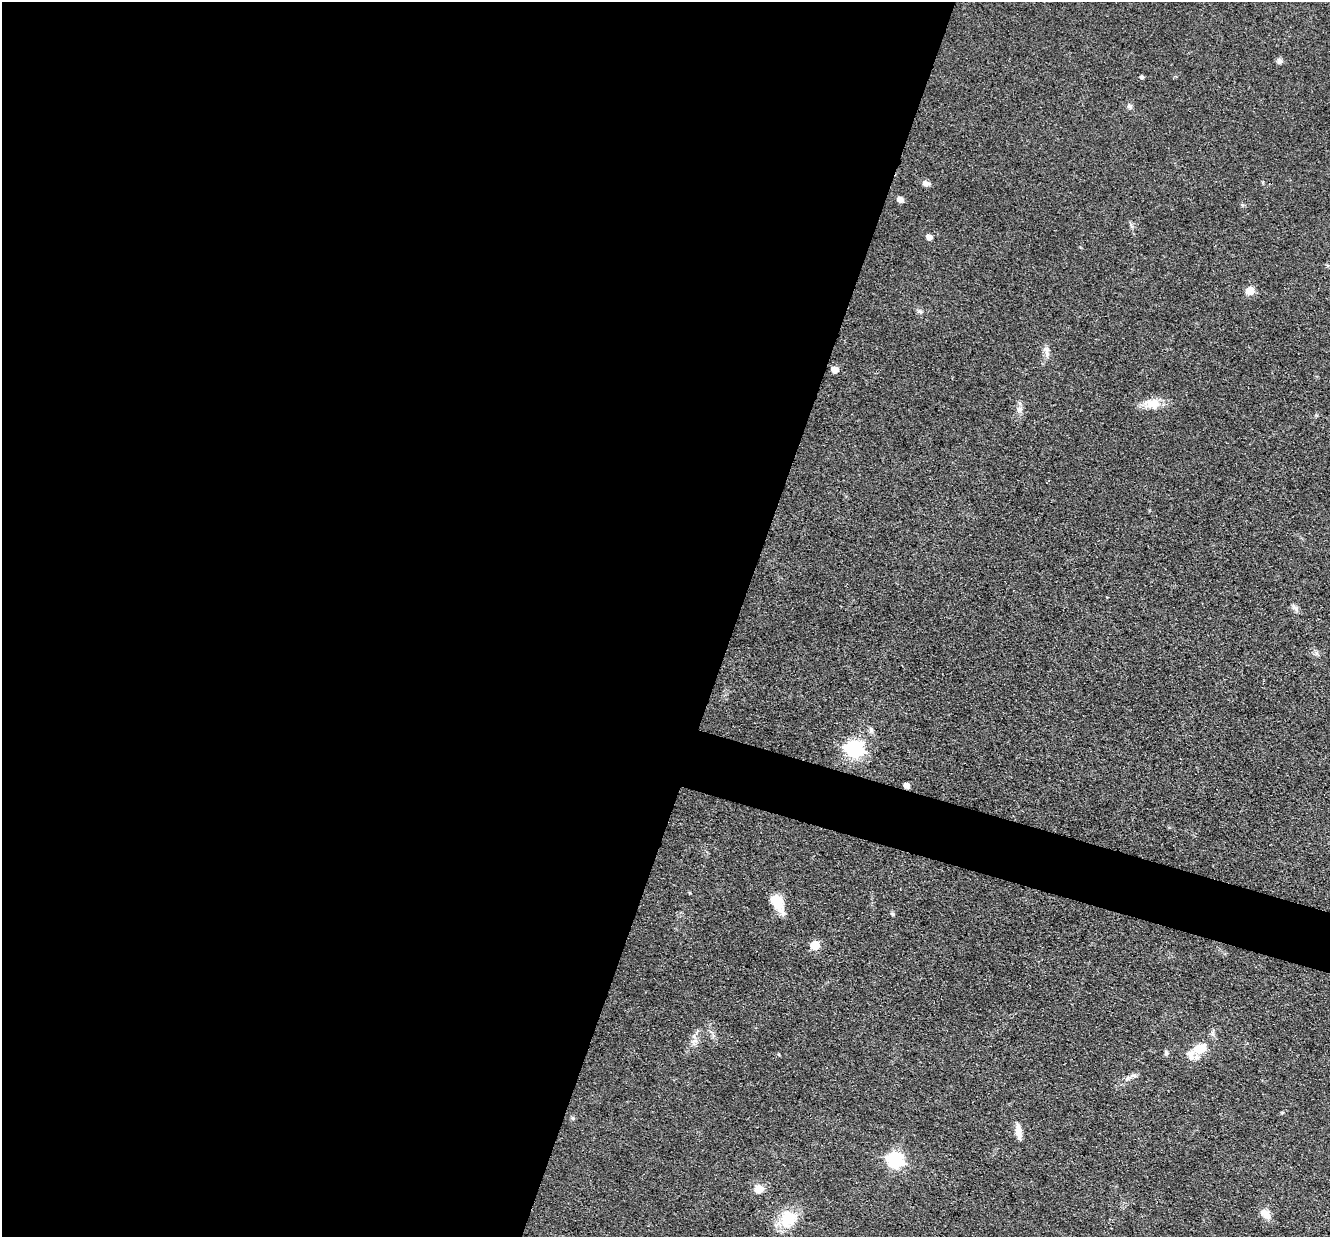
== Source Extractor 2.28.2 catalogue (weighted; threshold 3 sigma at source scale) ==
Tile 5 of 4 x 4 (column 1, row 2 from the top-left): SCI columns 1-1328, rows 2729-3963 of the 5312 x 5329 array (HDU 1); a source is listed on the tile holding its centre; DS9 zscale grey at full resolution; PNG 1332 x 1239 px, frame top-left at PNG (2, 2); no overlay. Shown black and unused: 58% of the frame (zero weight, under 3 of 4 exposures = <1% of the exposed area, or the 3 px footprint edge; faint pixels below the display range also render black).
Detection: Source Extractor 2.28.2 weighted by HDU 2 'WHT'; one run over the whole footprint, this tile lists its part. Background 0.0619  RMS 0.0059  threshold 0.0267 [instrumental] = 3 sigma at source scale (4.5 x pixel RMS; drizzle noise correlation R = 1.50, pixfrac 1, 0.05/0.05 arcsec/px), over >= 5 px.
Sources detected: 33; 1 inside a brighter object's white glare — not listed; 3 inside a brighter listed object's ellipse — not listed separately; the other 29 listed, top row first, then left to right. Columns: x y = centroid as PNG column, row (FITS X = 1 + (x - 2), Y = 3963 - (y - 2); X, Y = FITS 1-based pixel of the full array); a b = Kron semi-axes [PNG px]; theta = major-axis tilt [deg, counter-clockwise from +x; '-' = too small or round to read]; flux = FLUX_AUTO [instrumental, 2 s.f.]
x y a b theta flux
1279 61 7 7 - 2
1142 77 4 4 - 1.2
1130 107 8 5 -17 1.3
926 183 11 6 -20 2.4
900 199 5 5 - 4.2
929 237 6 5 - 3.1
1250 291 6 5 - 14
920 311 7 4 -44 1.3
1045 349 11 8 -54 2.9
835 369 5 5 - 7.7
1152 403 22 13 0 9.6
1020 409 8 8 - 2.5
1295 608 11 6 -44 2
871 730 8 6 -76 1.6
855 749 8 7 - 200
907 785 6 5 - 2.7
778 903 23 12 -63 11
892 914 6 4 -19 0.77
815 945 6 5 - 24
694 1041 12 6 7 2.6
1200 1048 15 10 22 11
1166 1053 6 5 - 1.4
1128 1078 8 6 33 1.9
572 1118 6 4 -70 0.82
1018 1132 18 7 -83 5.3
895 1160 7 6 - 150
759 1189 10 10 - 5.8
1266 1214 16 8 -48 5.4
788 1219 26 19 35 17
Overlapping masked pixels (flux is a lower limit): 1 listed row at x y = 907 785